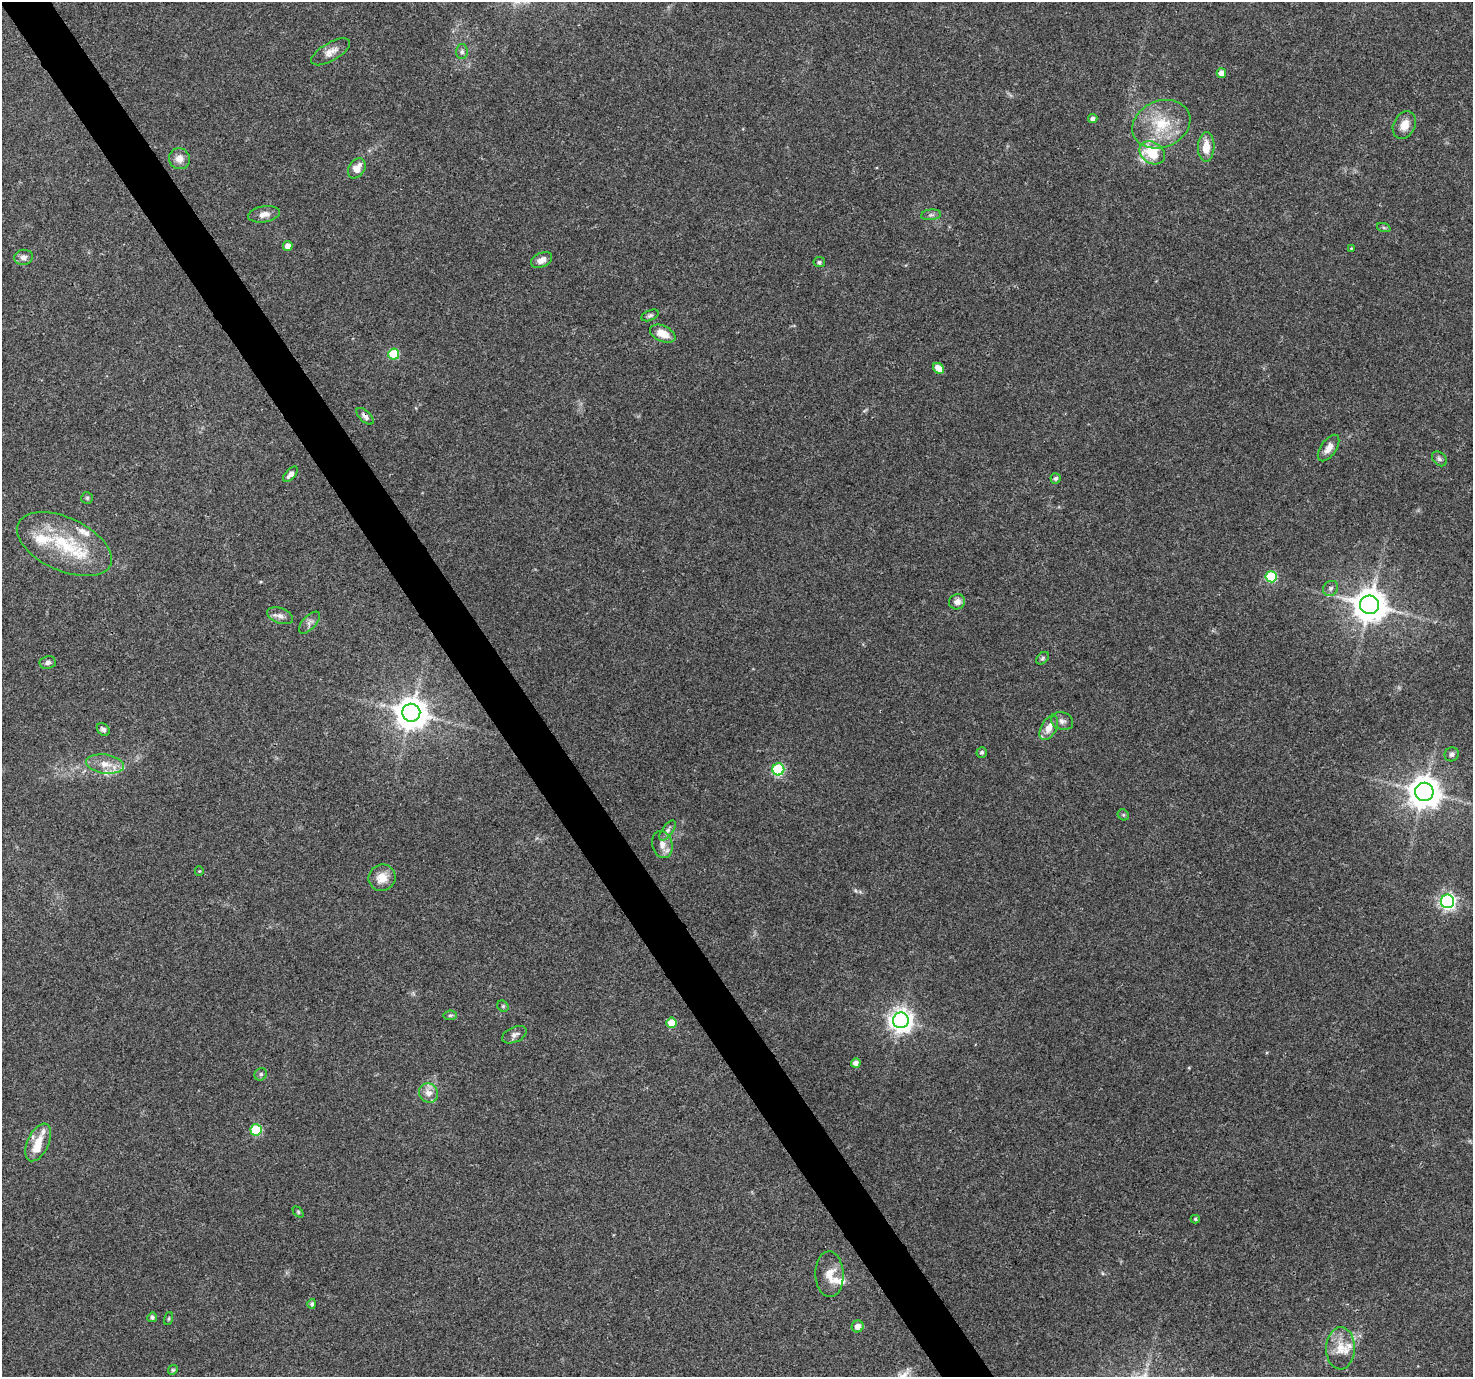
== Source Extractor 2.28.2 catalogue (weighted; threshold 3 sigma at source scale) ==
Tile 11 of 4 x 4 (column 3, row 3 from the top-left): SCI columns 2943-4413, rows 1494-2868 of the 5888 x 5798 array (HDU 1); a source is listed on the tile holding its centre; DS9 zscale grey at full resolution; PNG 1475 x 1379 px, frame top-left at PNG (2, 2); each listed source drawn as its Kron ellipse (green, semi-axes under 4 px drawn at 4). Shown black and unused: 3% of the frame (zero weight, under 3 of 4 exposures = <1% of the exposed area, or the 3 px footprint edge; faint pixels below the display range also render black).
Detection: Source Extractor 2.28.2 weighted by HDU 2 'WHT'; one run over the whole footprint, this tile lists its part. Background 0.0498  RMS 0.0039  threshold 0.0175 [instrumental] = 3 sigma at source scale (4.5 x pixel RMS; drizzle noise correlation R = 1.50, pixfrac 1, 0.0396/0.0396 arcsec/px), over >= 5 px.
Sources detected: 79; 8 inside a brighter listed object's ellipse — not listed separately; the other 71 listed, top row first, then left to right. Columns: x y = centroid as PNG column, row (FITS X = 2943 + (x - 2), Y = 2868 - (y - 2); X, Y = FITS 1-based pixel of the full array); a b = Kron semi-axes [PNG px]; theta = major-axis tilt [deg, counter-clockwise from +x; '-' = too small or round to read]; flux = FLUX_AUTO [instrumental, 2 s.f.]
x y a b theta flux
331 52 22 9 30 3.4
462 52 8 6 89 1
1221 73 5 4 - 2.6
1093 119 4 4 - 1.6
1161 124 30 23 22 17
1404 125 14 10 62 4.6
1206 147 15 8 87 5.5
1152 153 14 10 -35 14
179 159 10 10 - 3.3
357 168 11 7 56 4.1
264 214 16 8 9 2.6
931 215 10 5 7 1.1
1384 228 7 4 -19 0.61
288 246 5 4 - 2.7
1351 248 3 3 - 0.33
23 257 9 7 8 1.8
542 260 11 7 24 2.7
819 262 5 5 - 0.76
650 315 9 5 24 0.89
663 334 13 7 -25 5.7
394 354 5 5 - 17
939 368 6 4 -44 4.4
365 416 10 5 -43 1.4
1329 448 15 7 55 2.9
1439 459 8 6 -45 1
290 474 9 5 47 2.2
1056 478 5 5 - 0.96
87 498 6 6 - 0.64
64 544 51 26 -24 29
1271 577 5 5 - 27
1331 588 8 7 - 1.2
957 602 8 7 - 2.5
1370 605 9 9 - 780
280 616 13 7 -19 2.1
309 623 13 6 48 1.7
1042 658 7 5 42 0.78
48 663 8 6 9 1.3
411 713 9 9 - 690
1062 721 11 8 -20 1.8
1049 728 13 7 62 3.9
103 729 7 5 -42 1.2
982 752 5 5 - 0.82
1452 754 7 7 - 1.1
105 764 19 9 -8 5
778 769 6 6 - 31
1424 792 9 9 - 720
1123 815 6 5 - 0.59
667 831 11 5 54 1.4
662 844 14 10 -76 3.3
199 871 4 4 - 0.4
382 878 14 13 - 5.3
1447 901 7 6 - 120
503 1006 6 5 - 0.55
450 1015 7 4 7 0.67
901 1020 8 8 - 300
671 1023 5 5 - 6.7
514 1035 13 7 25 1.6
856 1063 5 4 - 2.1
261 1074 6 6 - 0.77
428 1093 10 9 - 3.3
256 1130 5 5 - 25
38 1142 20 10 65 6.4
298 1212 6 4 -46 0.53
1195 1219 4 4 - 0.59
829 1274 23 14 -88 6.1
312 1304 5 4 - 0.9
152 1317 5 4 - 0.96
169 1318 7 3 71 0.45
858 1326 6 6 - 2.4
1340 1348 21 14 89 6.8
173 1370 5 4 - 0.5
Overlapping masked pixels (flux is a lower limit): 1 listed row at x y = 365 416